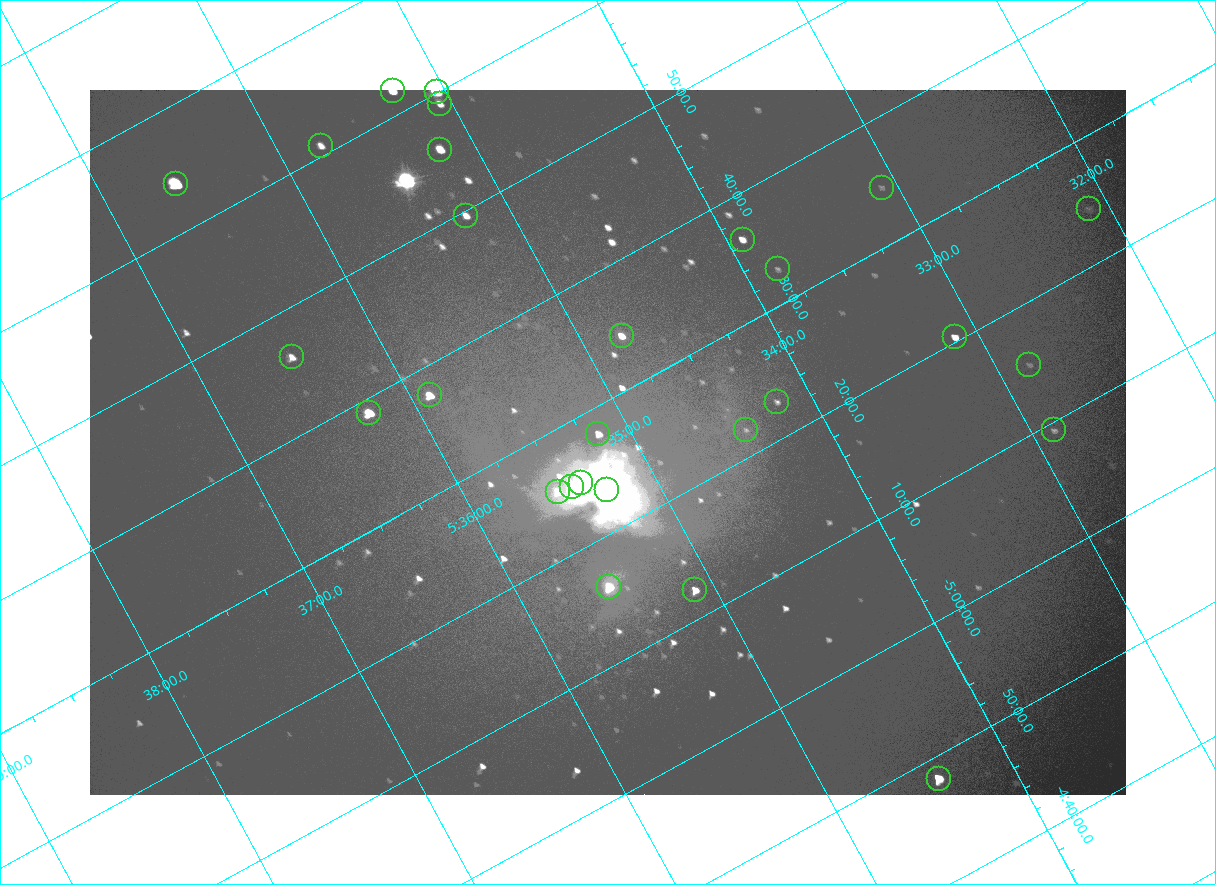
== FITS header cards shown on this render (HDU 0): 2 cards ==
NAXIS1  =                 2072
NAXIS2  =                 1410

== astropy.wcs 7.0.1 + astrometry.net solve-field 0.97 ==
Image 2072 x 1410 px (HDU 0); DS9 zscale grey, zoomed out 1/2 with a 90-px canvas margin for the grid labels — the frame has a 2x2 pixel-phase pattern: the four 2x2 pixel phases sit at different levels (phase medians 96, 100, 100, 169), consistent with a one-shot-colour (mosaic) sensor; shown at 1/2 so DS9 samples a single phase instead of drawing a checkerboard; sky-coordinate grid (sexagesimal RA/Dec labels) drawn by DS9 from the SOLVED WCS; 28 Tycho-2 reference stars matched to detected sources circled (green)
Header WCS: none
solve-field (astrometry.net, Tycho-2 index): SOLVED blind (the file carries no WCS)
Solved WCS: RA---TAN-SIP/DEC--TAN-SIP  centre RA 05:35:08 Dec -05:27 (83.78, -5.45 deg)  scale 2.55 arcsec/px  FOV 88.1' x 59.8'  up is -152 deg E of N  parity flipped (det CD > 0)
(file carries no celestial WCS; the grid is the blind solution)
Tycho-2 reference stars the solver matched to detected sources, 28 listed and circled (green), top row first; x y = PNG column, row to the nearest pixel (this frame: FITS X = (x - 90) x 2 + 1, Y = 1410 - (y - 90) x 2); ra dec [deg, ICRS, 3 dp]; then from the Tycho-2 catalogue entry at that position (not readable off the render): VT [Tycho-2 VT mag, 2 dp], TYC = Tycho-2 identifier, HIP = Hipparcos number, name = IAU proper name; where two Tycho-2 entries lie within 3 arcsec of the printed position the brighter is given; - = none
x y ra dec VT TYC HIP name
392 91 83.816 -6.033 7.12 4778-1358-1 - -
436 92 83.761 -6.002 4.70 4778-1403-1 26199 -
440 104 83.765 -5.984 8.95 4778-1377-1 - -
321 146 83.942 -6.013 8.95 4778-1351-1 - -
440 150 83.796 -5.927 7.42 4778-1370-1 - -
176 184 84.149 -6.065 5.71 4778-1379-1 26345 -
882 188 83.271 -5.577 10.70 4774-816-1 - -
1089 208 83.027 -5.407 10.64 4774-422-1 - -
466 216 83.808 -5.827 8.43 4778-1364-1 - -
742 240 83.480 -5.607 8.83 4774-850-1 - -
778 269 83.455 -5.546 10.93 4774-913-1 - -
622 336 83.696 -5.571 8.07 4774-809-1 - -
954 336 83.281 -5.341 8.59 4774-473-1 26021 -
292 357 84.122 -5.770 8.64 4778-1069-1 - -
1029 364 83.207 -5.255 10.70 4774-524-1 - -
430 395 83.975 -5.628 7.32 4778-1369-1 - -
777 402 83.546 -5.382 10.28 4774-846-1 - -
369 412 84.063 -5.648 6.51 4778-1378-1 26314 -
746 430 83.604 -5.368 10.89 4774-818-2 - -
1054 430 83.221 -5.156 10.21 4774-573-1 - -
598 434 83.791 -5.465 8.45 4774-849-1 - -
581 482 83.845 -5.416 5.03 4774-933-1 26235 -
572 487 83.860 -5.417 6.19 4774-934-1 - -
606 490 83.819 -5.390 5.06 4774-931-1 26221 -
558 492 83.881 -5.421 8.46 4774-935-1 - -
609 586 83.881 -5.267 6.87 4774-906-1 26258 -
695 590 83.776 -5.204 7.81 4774-915-1 - -
938 778 83.600 -4.804 6.81 4774-926-1 26137 -